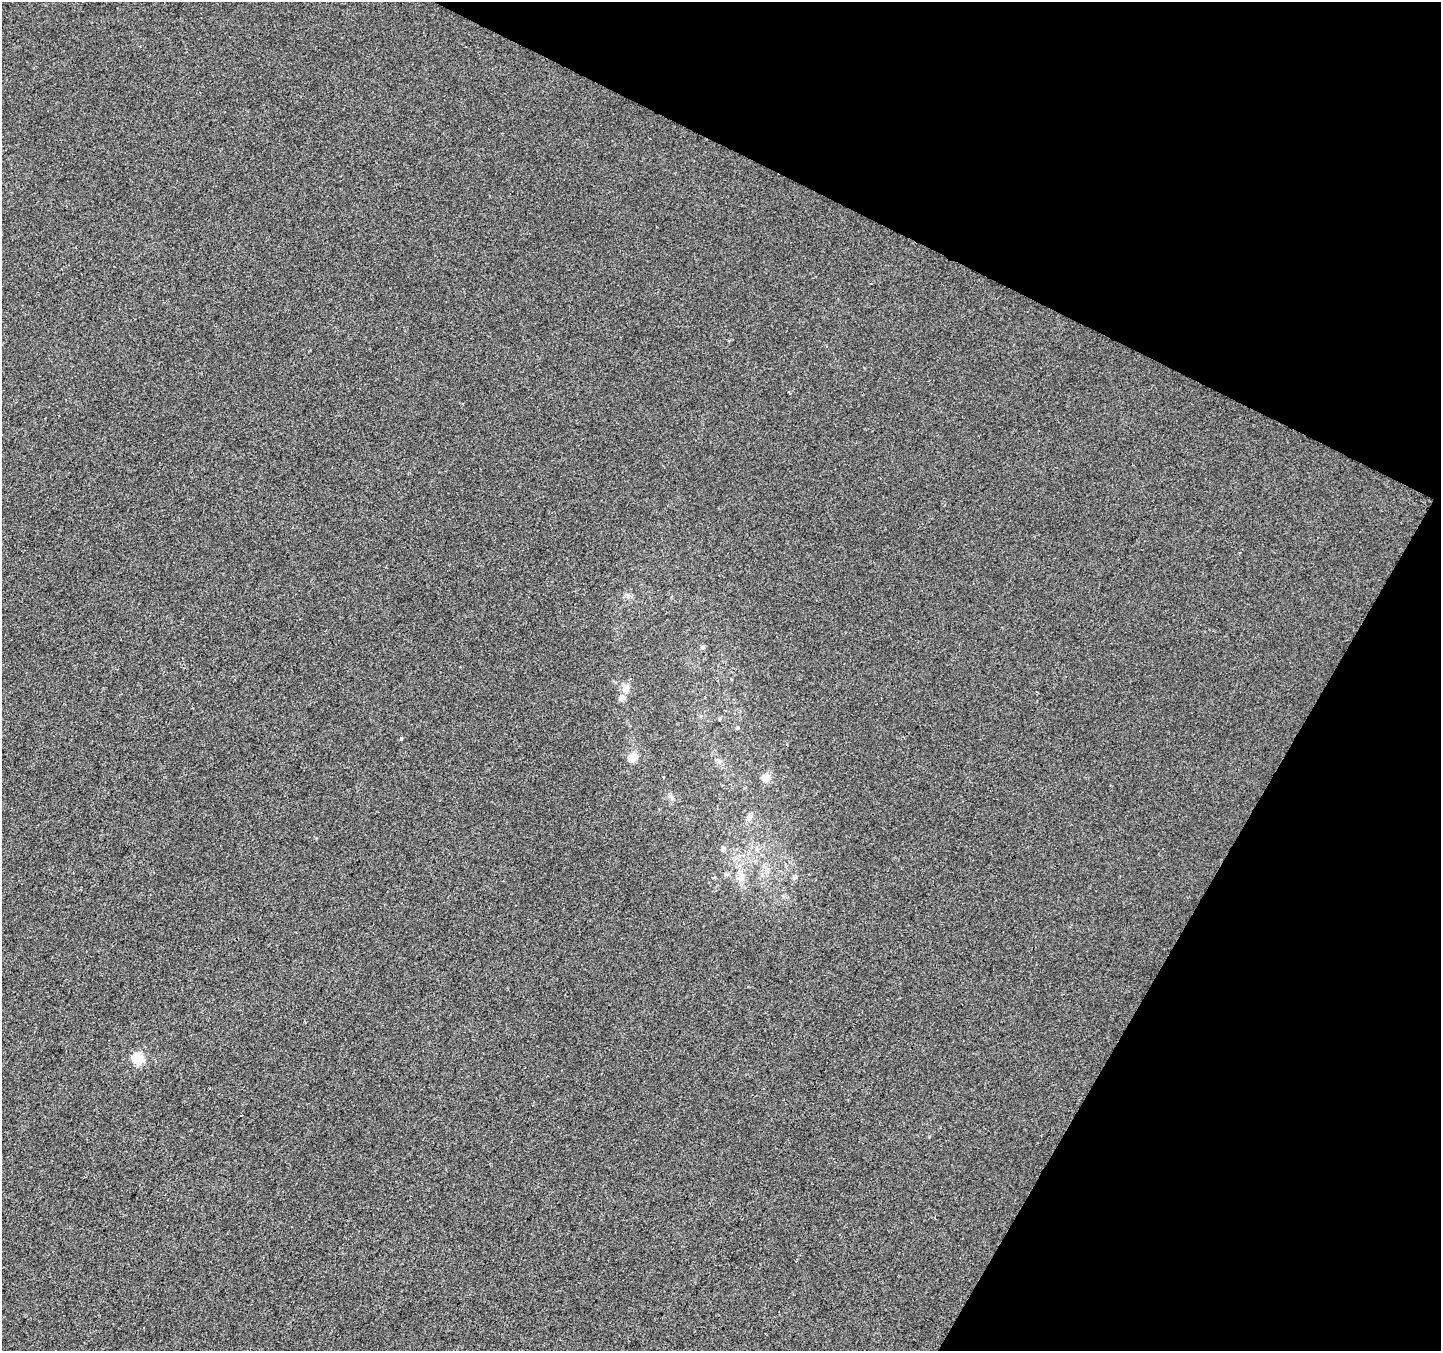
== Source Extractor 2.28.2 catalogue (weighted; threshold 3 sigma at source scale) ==
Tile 8 of 4 x 4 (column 4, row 2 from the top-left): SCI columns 4325-5763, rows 2964-4312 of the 5763 x 5861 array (HDU 1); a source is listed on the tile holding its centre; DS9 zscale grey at full resolution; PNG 1443 x 1353 px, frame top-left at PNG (2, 2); no overlay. Shown black and unused: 24% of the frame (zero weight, under 2 of 3 exposures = <1% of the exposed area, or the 3 px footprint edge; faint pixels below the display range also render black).
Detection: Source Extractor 2.28.2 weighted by HDU 2 'WHT'; one run over the whole footprint, this tile lists its part. Background 0.00112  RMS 0.0057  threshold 0.0257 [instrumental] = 3 sigma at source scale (4.5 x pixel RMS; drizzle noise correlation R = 1.50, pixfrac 1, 0.0396/0.0396 arcsec/px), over >= 5 px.
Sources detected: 13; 1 inside a brighter listed object's ellipse — not listed separately; the other 12 listed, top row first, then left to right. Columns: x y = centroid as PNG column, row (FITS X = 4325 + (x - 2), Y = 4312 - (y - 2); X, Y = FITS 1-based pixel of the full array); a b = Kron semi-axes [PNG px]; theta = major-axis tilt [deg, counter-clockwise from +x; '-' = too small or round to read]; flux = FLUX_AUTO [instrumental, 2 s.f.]
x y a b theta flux
703 647 6 6 - 0.96
626 688 11 8 66 3.9
737 728 5 4 - 0.65
401 739 5 3 - 0.66
633 757 12 8 38 5.5
766 778 7 6 - 6.3
672 798 7 4 -72 1.2
749 817 9 7 57 2.2
723 849 7 5 -75 1.2
794 878 6 5 - 1
137 1059 5 5 - 42
241 1115 3 3 - 1.1
Unlisted compact peaks at least as high as the median listed source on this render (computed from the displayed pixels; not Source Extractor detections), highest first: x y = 929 1137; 628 596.